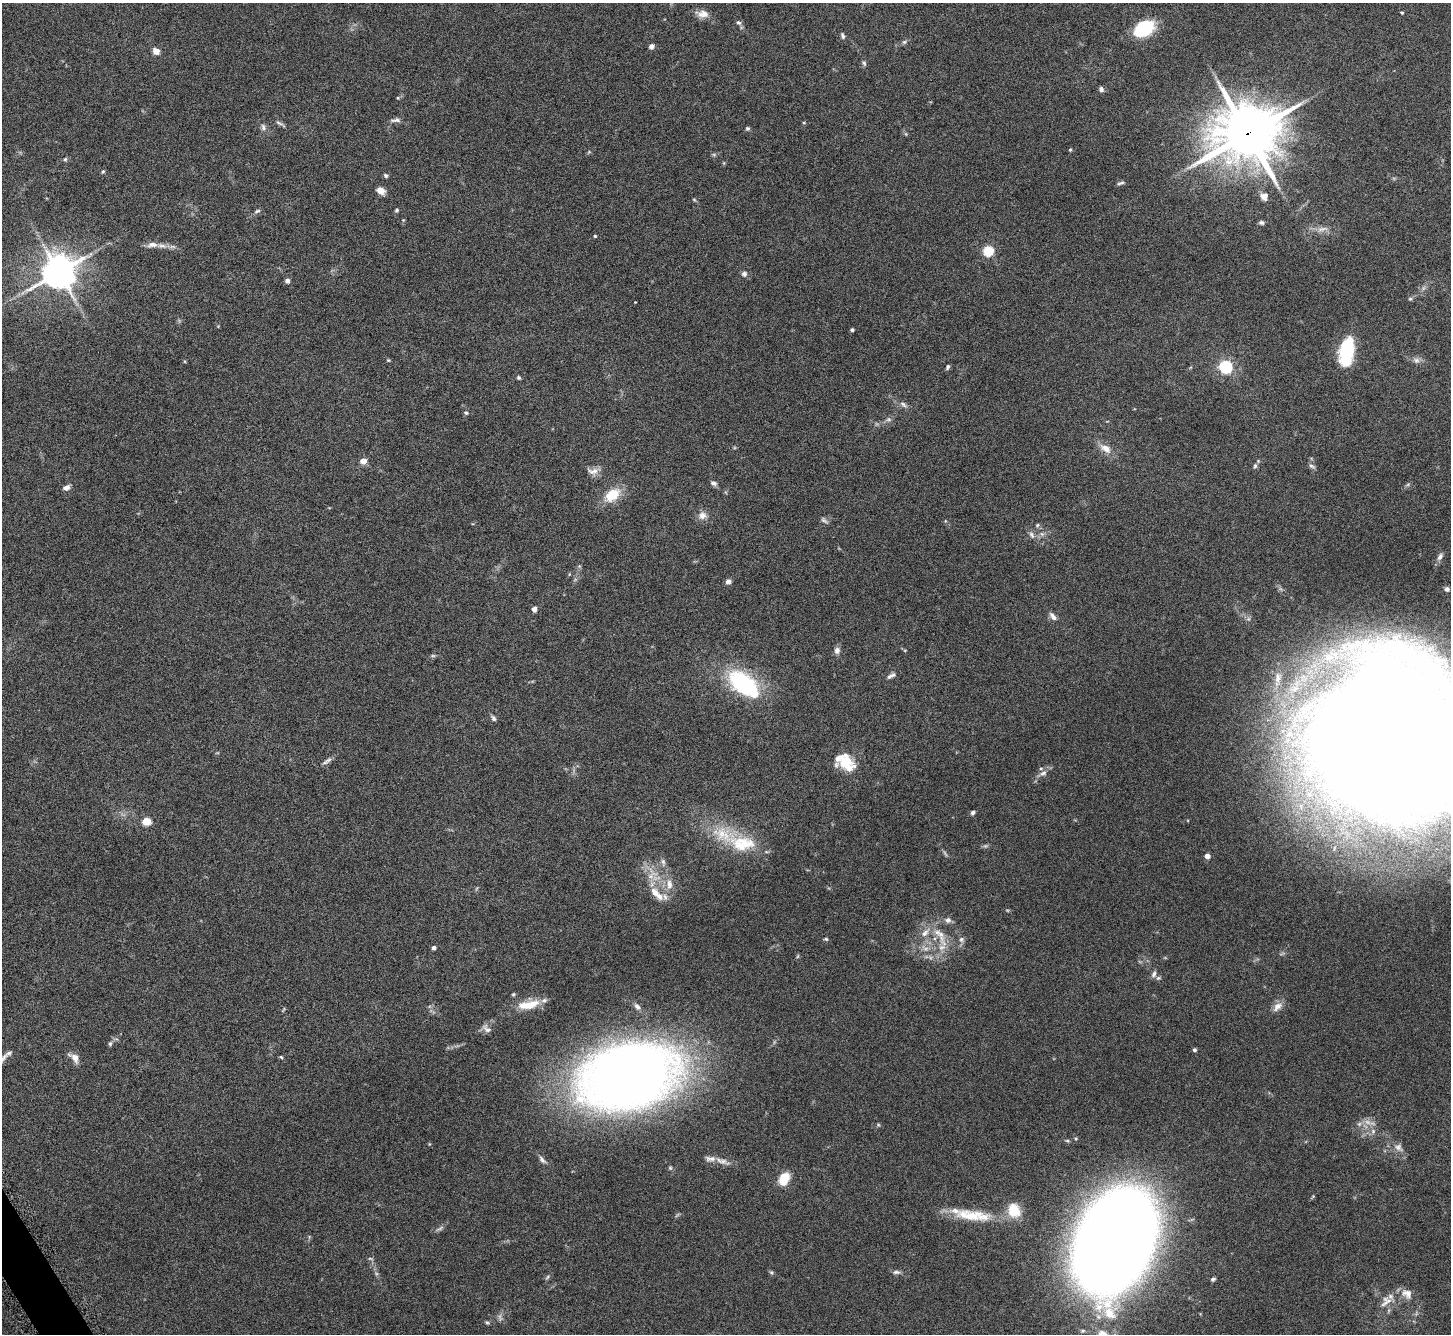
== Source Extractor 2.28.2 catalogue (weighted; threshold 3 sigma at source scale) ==
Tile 7 of 4 x 4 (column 3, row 2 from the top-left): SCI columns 2905-4353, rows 2834-4165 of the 5811 x 5803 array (HDU 1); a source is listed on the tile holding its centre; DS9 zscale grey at full resolution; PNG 1453 x 1336 px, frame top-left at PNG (2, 3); no overlay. Shown black and unused: <1% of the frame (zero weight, under 4 of 8 exposures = <1% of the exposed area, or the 3 px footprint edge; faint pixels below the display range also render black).
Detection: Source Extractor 2.28.2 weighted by HDU 2 'WHT'; one run over the whole footprint, this tile lists its part. Background 0.0874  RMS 0.005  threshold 0.0206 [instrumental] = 3 sigma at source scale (4.09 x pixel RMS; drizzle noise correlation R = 1.36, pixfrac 0.8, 0.05/0.05 arcsec/px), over >= 5 px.
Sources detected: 142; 9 too faint to see at this stretch — not listed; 12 inside a brighter listed object's ellipse — not listed separately; the other 121 listed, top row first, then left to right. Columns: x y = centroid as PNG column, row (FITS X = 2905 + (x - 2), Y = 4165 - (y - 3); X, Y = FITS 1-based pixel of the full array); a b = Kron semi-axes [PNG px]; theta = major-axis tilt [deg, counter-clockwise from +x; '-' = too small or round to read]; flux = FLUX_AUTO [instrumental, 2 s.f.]
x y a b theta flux
1402 13 3 3 - 0.63
702 14 17 9 -4 4.1
738 23 8 6 -39 1.2
1144 28 20 13 28 26
843 36 7 5 -70 1.1
904 42 7 5 26 0.96
651 46 6 5 - 1.8
156 51 7 6 - 3.7
864 63 7 5 -72 0.89
1101 89 7 6 - 1.2
398 98 4 3 - 0.35
395 120 15 6 4 1.7
804 122 5 3 - 0.42
280 124 16 4 -30 1.2
263 127 10 6 -76 1.6
747 128 5 5 - 0.72
906 134 6 4 -71 0.57
1248 134 23 20 15 2300
1070 149 4 3 - 0.57
714 155 6 4 -19 0.63
65 159 6 4 67 0.67
103 171 6 4 62 0.63
386 176 6 5 - 0.79
1120 183 10 4 14 0.97
381 191 10 7 -33 2.9
1264 196 10 10 - 2.9
694 200 6 4 -3 0.49
397 210 5 4 - 0.72
257 211 9 5 23 0.98
1261 223 7 5 -15 0.94
1322 229 18 6 8 3.2
595 236 3 3 - 0.55
152 245 17 8 6 3.5
988 251 5 5 - 33
59 272 11 10 - 910
744 274 7 7 - 1.5
287 281 5 5 - 1.6
1423 288 7 4 71 0.95
1410 299 5 5 - 0.66
635 302 2 2 - 0.26
852 330 4 3 - 0.99
1347 351 29 14 80 26
388 360 5 4 - 0.47
1416 360 10 8 -17 2
948 367 7 4 66 0.83
1226 367 6 5 - 80
519 378 5 4 - 0.76
903 404 12 6 -35 1.7
466 413 6 5 - 0.83
889 419 8 6 0 1.2
1106 448 17 10 -33 4.7
363 461 5 5 - 4.9
1255 466 7 5 75 1.1
1312 466 10 5 -25 1.1
593 471 18 9 3 3.2
713 483 9 6 -26 1.4
1408 484 6 4 20 0.64
66 487 9 6 19 1.8
612 495 22 14 38 11
702 515 10 10 - 3.2
824 520 11 5 -37 1.2
1037 525 6 5 - 0.7
1042 534 6 5 - 1
1032 535 11 6 -59 1.7
1440 557 11 6 58 2.1
728 582 6 5 - 1.8
1447 589 5 5 - 1.2
534 609 5 5 - 2
1053 616 12 6 -51 2.1
837 650 8 7 - 2.1
893 675 9 6 29 1.2
744 684 34 17 -38 56
493 718 8 5 -58 1.1
1392 740 120 106 -83 1700
329 760 10 6 23 1.6
845 761 23 17 -36 12
1043 773 12 7 21 2.3
973 812 5 5 - 1.1
146 821 5 5 - 16
742 843 42 21 -9 22
1207 856 4 4 - 2.8
652 874 20 14 69 8.5
669 884 14 9 -83 4.5
655 893 16 10 -51 5.2
948 920 9 8 - 1.8
925 933 16 7 48 3.6
941 934 46 9 -75 8.9
826 939 5 4 - 0.64
961 939 8 7 - 1.4
434 948 4 4 - 1.5
1154 974 9 7 69 1.7
513 994 5 4 - 0.57
528 1005 30 10 10 9.3
637 1007 9 6 -49 1.7
1277 1007 14 9 45 3.3
487 1029 13 7 -52 2
110 1044 7 5 74 0.89
1194 1050 4 4 - 0.99
281 1057 5 4 - 0.54
74 1058 14 8 -44 3.6
3 1059 17 6 52 2.1
630 1076 58 37 14 830
1359 1124 7 5 44 1.1
878 1125 6 4 18 0.57
1373 1131 7 6 - 1.3
1398 1147 12 10 -37 2.7
542 1160 12 6 -46 1.6
723 1161 20 8 -22 3.6
784 1179 13 8 66 11
1313 1196 5 5 - 0.43
1014 1210 17 14 -69 10
972 1216 35 16 0 15
1115 1242 67 46 64 1300
370 1259 7 3 -9 0.65
771 1272 6 4 -42 0.7
896 1272 10 5 0 1.3
547 1277 7 3 53 0.69
1213 1279 6 4 28 0.9
1407 1294 16 12 -37 4.4
1386 1301 19 11 46 5.3
487 1322 6 4 -1 0.68
Overlapping masked pixels (flux is a lower limit): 1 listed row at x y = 1248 134
Isophote crosses this tile's border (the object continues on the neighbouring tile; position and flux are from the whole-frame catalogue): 2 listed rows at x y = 1392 740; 3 1059